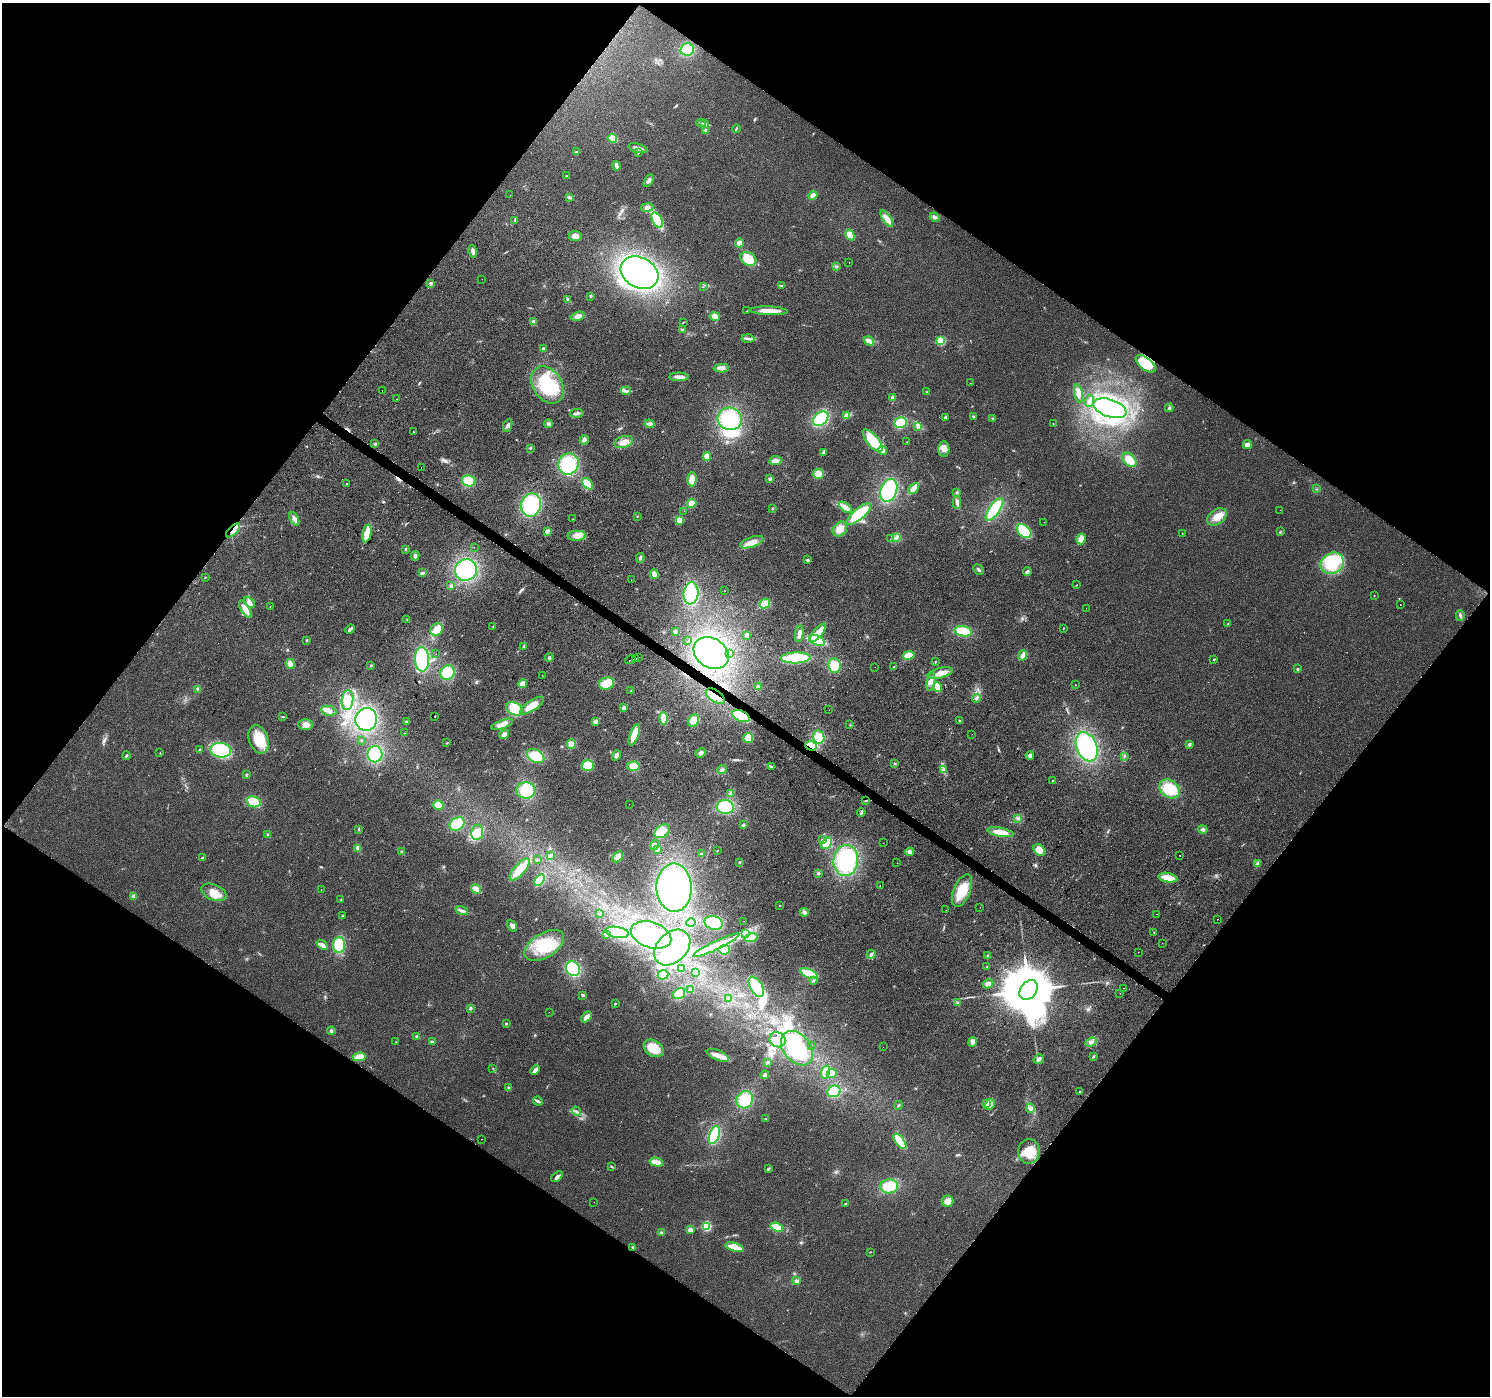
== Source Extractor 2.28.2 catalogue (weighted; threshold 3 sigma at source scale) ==
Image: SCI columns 6-5956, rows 248-5821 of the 5956 x 6001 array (HDU 1 of 3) = the unmasked area's bounding box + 8 px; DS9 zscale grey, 4 x 4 block average (1 PNG px = mean of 4 x 4 image px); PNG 1492 x 1398 px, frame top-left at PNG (2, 3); each listed source drawn as its Kron ellipse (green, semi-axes under 4 px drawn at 4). Shown black and unused: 50% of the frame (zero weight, under 2 of 3 exposures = <1% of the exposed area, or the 3 px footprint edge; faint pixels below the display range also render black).
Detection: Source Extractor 2.28.2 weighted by HDU 2 'WHT'. Background 0.0239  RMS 0.0061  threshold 0.0275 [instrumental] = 3 sigma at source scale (4.5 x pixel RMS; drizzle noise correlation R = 1.50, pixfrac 1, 0.0396/0.0396 arcsec/px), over >= 5 px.
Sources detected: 447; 1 too faint to see at this stretch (4 x 4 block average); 20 inside a brighter object's white glare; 7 cosmic-ray / hot-pixel residue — neither listed nor drawn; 4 coinciding with a brighter row at this scale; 16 inside a brighter listed object's ellipse — not listed separately; the other 399 listed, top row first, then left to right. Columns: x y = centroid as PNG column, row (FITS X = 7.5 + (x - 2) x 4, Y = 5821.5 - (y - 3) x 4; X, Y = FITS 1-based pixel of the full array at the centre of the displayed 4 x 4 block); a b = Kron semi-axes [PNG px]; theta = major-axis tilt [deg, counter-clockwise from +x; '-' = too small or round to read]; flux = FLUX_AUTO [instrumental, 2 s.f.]
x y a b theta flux
687 50 7 6 - 77
701 123 5 2 - 4.4
705 124 4 2 - 5.1
736 129 4 2 - 3.8
705 130 3 2 - 3.5
612 138 5 3 - 56
638 148 10 3 -15 19
577 151 3 2 - 2.4
638 153 2 2 - 3.8
616 166 4 3 - 12
566 176 2 2 - 6.6
649 181 7 2 60 8.6
510 195 2 2 - 0.58
813 195 4 3 - 25
569 197 4 3 - 5.6
647 207 6 4 10 13
935 217 5 3 - 9.7
887 219 9 4 -56 36
657 220 8 4 -60 96
515 221 3 2 - 3.2
850 235 6 4 -59 36
575 236 6 5 - 20
739 243 4 4 - 19
473 251 6 3 -78 14
748 259 8 6 -28 74
849 262 2 2 - 0.87
836 267 4 2 - 5.2
639 273 20 15 -30 970
482 279 2 2 - 3.6
431 284 3 3 - 6.7
781 285 3 2 - 3.4
703 287 2 2 - 0.91
590 296 3 2 - 3.5
567 299 4 2 - 4.5
747 311 2 2 - 1.5
769 311 19 4 -2 47
578 316 7 4 16 20
715 317 5 4 - 36
533 322 3 2 - 13
683 322 2 2 - 1.7
682 329 2 2 - 2.6
748 339 6 3 -2 9.7
869 341 5 3 - 11
941 341 2 2 - 260
543 349 4 3 - 6.2
1146 364 12 6 -39 110
721 368 7 3 3 19
679 377 10 3 -1 22
970 383 2 2 - 1.1
548 385 20 14 -57 220
382 391 2 2 - 0.55
626 391 5 3 - 8.7
927 392 2 2 - 2.4
1078 394 9 4 -78 18
892 397 4 3 - 9.8
396 399 2 2 - 1.2
1089 401 6 2 71 8.2
1110 408 17 8 -18 320
1169 408 4 3 - 7.3
577 413 7 3 8 9.5
846 416 2 2 - 44
946 417 3 3 - 5.6
973 417 4 2 - 3.8
730 419 12 11 - 190
821 419 9 6 41 160
992 419 2 2 - 1.5
901 423 6 5 - 79
1053 423 2 2 - 1
548 424 4 3 - 7.8
649 424 5 3 - 14
508 425 7 3 67 11
918 427 3 2 - 4.4
413 432 2 2 - 2.5
584 440 4 4 - 10
873 440 13 5 -50 99
624 442 9 5 18 29
907 442 2 2 - 1.5
375 444 4 2 - 4.7
1247 445 5 3 - 18
530 448 3 2 - 3.8
944 449 7 5 85 25
882 450 5 3 - 15
823 452 4 2 - 11
707 457 4 3 - 27
1129 460 8 5 -45 47
775 461 6 4 8 18
568 464 11 10 - 170
421 467 2 2 - 4.3
818 474 5 5 - 31
692 479 7 4 88 40
770 479 4 3 - 5.6
469 481 7 5 -14 75
346 484 2 2 - 2.4
588 484 7 4 -47 50
914 488 6 3 46 34
1316 489 2 2 - 1.2
889 490 12 8 69 260
957 492 3 2 - 4
957 502 6 3 -87 14
692 503 5 4 - 24
531 505 12 10 76 240
845 507 7 3 -37 17
773 508 2 2 - 2.1
994 509 13 5 55 200
1280 510 2 2 - 0.43
684 511 2 2 - 2.1
859 514 15 5 41 130
637 516 2 2 - 1.8
1217 517 11 7 34 43
294 519 7 3 -63 14
572 519 2 2 - 1.2
679 520 4 4 - 30
1044 522 2 2 - 0.66
840 529 8 6 50 41
233 530 9 3 44 20
547 531 4 3 - 11
1024 531 8 5 -42 120
1280 532 3 2 - 3.1
1182 533 2 2 - 0.8
367 534 9 3 77 93
577 536 9 5 1 30
896 538 3 3 - 6.8
890 539 2 2 - 1.2
1081 539 5 4 - 26
752 542 12 5 19 32
474 547 2 2 - 2.3
405 549 3 2 - 3.2
415 556 4 3 - 10
640 558 5 3 - 8
807 560 4 2 - 4.3
1332 563 12 10 34 100
466 570 11 10 - 250
978 570 6 3 -48 7.1
1027 572 4 3 - 7.9
422 573 4 3 - 7.5
654 574 5 3 - 20
205 577 3 2 - 2.3
631 580 2 2 - 0.85
1077 585 2 2 - 1.5
451 586 4 3 - 7.2
724 591 2 2 - 1.9
691 593 11 7 83 110
1374 595 2 2 - 1.4
249 602 6 4 -47 19
765 604 5 4 - 37
1400 605 2 2 - 2.4
270 606 2 2 - 0.92
1086 608 2 2 - 1.3
245 609 10 4 -59 36
1460 615 5 3 - 7.8
407 619 2 2 - 1.4
1228 624 3 2 - 2.8
493 627 2 2 - 2.1
1063 628 2 2 - 2.1
350 629 5 2 - 10
437 630 7 5 49 54
963 631 8 5 -10 92
675 632 4 3 - 6.6
818 633 11 4 49 43
799 634 8 3 81 21
747 635 4 3 - 6.3
307 640 3 2 - 3.4
817 640 8 5 -23 110
688 641 3 2 - 2.1
524 646 3 2 - 4.5
711 653 19 14 -33 450
730 653 2 2 - 1.7
436 654 2 2 - 0.67
908 655 6 4 11 40
1023 655 5 4 - 12
638 657 2 2 - 1.4
549 658 4 2 - 5.8
796 658 15 5 2 190
422 659 12 7 -87 200
635 659 2 2 - 79
1214 659 2 2 - 8.6
630 660 6 2 20 24
935 661 2 2 - 1.2
290 664 5 4 - 26
371 665 3 2 - 4.3
834 665 7 6 - 74
875 667 2 2 - 1.4
894 667 3 2 - 3.8
1297 669 3 2 - 3.6
447 673 7 7 - 110
940 673 13 5 14 35
542 675 2 2 - 1.7
931 682 9 3 79 17
607 683 7 6 - 65
522 684 4 4 - 26
1075 685 2 2 - 1.4
758 687 4 4 - 9.4
937 687 5 3 - 40
197 689 2 2 - 2.4
631 691 2 2 - 2.2
715 696 11 6 -34 37
976 698 4 2 - 6
347 700 10 6 83 50
532 706 14 5 33 61
624 708 3 2 - 13
515 709 9 6 -26 60
829 710 2 2 - 0.45
329 711 7 5 -13 19
435 716 2 2 - 1.9
741 716 9 5 -24 100
283 717 2 2 - 1.8
663 718 6 3 -86 38
366 719 11 11 - 280
596 721 4 3 - 16
693 721 6 5 - 40
959 721 2 2 - 1.7
406 722 3 2 - 4.1
502 724 11 3 21 28
306 725 7 5 1 19
850 725 2 2 - 1.3
405 733 2 2 - 4.2
504 734 5 3 - 17
972 734 2 2 - 0.51
634 735 11 4 70 64
819 737 6 5 - 58
748 738 5 4 - 48
259 739 14 9 -70 110
361 740 2 2 - 0.97
447 743 3 2 - 2.1
571 744 5 3 - 25
1189 744 3 3 - 6.5
811 746 6 4 -19 41
1087 747 15 10 -67 310
200 749 2 2 - 2.2
221 750 10 7 -6 160
160 753 2 2 - 0.92
701 753 5 3 - 10
375 754 8 7 - 150
126 755 4 2 - 4
616 755 5 3 - 13
1030 755 4 4 - 9.2
535 756 9 6 -29 90
1124 756 3 2 - 3.1
895 764 2 2 - 2.2
588 766 6 5 - 80
633 766 6 4 4 38
772 767 2 2 - 1.6
943 769 3 2 - 4.4
722 770 5 3 - 9
246 775 3 2 - 3.3
1052 781 2 2 - 2.1
1170 789 11 8 -34 110
526 790 9 8 - 100
731 793 3 2 - 15
866 800 4 2 - 3.3
254 802 7 5 -12 66
629 804 2 2 - 0.61
438 805 5 4 - 39
725 807 8 7 - 160
861 812 4 2 - 6.6
1018 818 3 3 - 6
457 824 8 6 35 68
743 825 3 2 - 3.9
359 829 2 2 - 2.9
1203 829 4 3 - 8.5
662 831 8 6 34 31
477 832 8 5 83 36
1001 832 13 4 -11 46
267 835 3 2 - 3.5
822 840 2 2 - 20
827 843 6 4 51 55
883 843 2 2 - 0.54
654 845 5 4 - 15
357 848 2 2 - 2
657 849 2 2 - 34
1039 850 6 5 - 32
717 851 2 2 - 1.8
402 852 2 2 - 3
910 852 4 4 - 14
701 854 3 3 - 5.5
550 855 3 2 - 4
1180 855 2 2 - 6.7
618 857 6 4 48 23
202 858 3 2 - 4.3
537 860 2 2 - 2.3
846 860 15 12 84 300
739 862 3 2 - 2.9
897 863 2 2 - 2.3
1257 864 4 3 - 7.2
520 870 14 5 49 91
818 873 3 3 - 5.1
1168 878 9 4 -11 50
540 880 6 4 58 90
880 885 2 2 - 4.8
674 888 24 17 -88 490
476 889 5 4 - 21
321 890 2 2 - 1.2
962 891 17 8 67 96
214 892 13 7 -22 52
134 896 4 3 - 8.3
341 900 2 2 - 2
779 905 2 2 - 1.2
980 907 2 2 - 0.78
462 910 6 3 -16 10
946 910 2 2 - 1.3
804 912 5 4 - 10
599 914 3 2 - 3.6
1157 914 2 2 - 1.7
343 916 3 2 - 4
1217 919 2 2 - 5.4
744 921 2 2 - 0.94
691 923 5 4 - 52
714 923 9 6 -17 130
512 926 6 3 -60 12
617 932 12 5 -10 48
1154 932 2 2 - 0.93
745 933 4 2 - 3.9
606 934 3 2 - 3.8
651 935 21 13 -19 170
751 938 6 4 15 28
1162 943 2 2 - 7.5
322 945 6 4 -38 17
339 945 8 6 88 120
544 945 22 12 32 140
716 945 25 3 26 60
672 947 21 15 44 180
724 950 5 5 - 61
1138 952 2 2 - 0.89
871 954 5 3 - 9.2
987 956 3 2 - 2.3
987 967 2 2 - 2.7
681 968 3 2 - 2.7
573 969 8 6 -52 180
696 973 2 2 - 10
809 974 9 4 -23 84
663 975 5 4 - 18
813 980 3 2 - 3.8
988 984 5 4 - 11
756 987 11 6 -60 120
1124 988 2 2 - 0.68
691 990 3 2 - 4.4
1029 990 11 8 52 33000
1120 993 2 2 - 19
679 994 6 5 - 83
583 995 3 3 - 5.2
728 998 3 2 - 3.2
957 1003 4 3 - 5.7
615 1004 2 2 - 6.6
470 1008 3 3 - 4.5
549 1012 2 2 - 0.71
586 1017 6 3 47 25
506 1024 3 2 - 3.5
331 1031 4 3 - 6.4
417 1036 3 3 - 4.5
777 1040 8 7 - 33
396 1042 2 2 - 1.2
432 1042 2 2 - 38
973 1042 5 4 - 16
1091 1042 6 4 21 12
812 1045 2 2 - 1.1
883 1047 2 2 - 1.6
654 1048 11 8 -34 80
797 1048 19 13 -51 240
718 1055 12 5 -21 27
359 1057 6 4 13 41
1093 1057 2 2 - 2.2
1039 1059 5 3 - 14
768 1062 3 2 - 5.1
492 1068 2 2 - 1.3
535 1070 5 2 - 16
826 1072 6 3 74 51
832 1074 5 4 - 27
765 1075 4 3 - 7.6
509 1088 3 3 - 6.3
834 1091 7 5 24 79
1080 1092 3 2 - 3
745 1100 9 8 - 120
538 1101 5 2 - 12
987 1103 2 2 - 85
990 1104 5 4 - 17
898 1105 4 2 - 3.2
1031 1108 5 4 - 12
576 1111 5 2 - 5.2
766 1119 3 2 - 3.7
714 1135 9 5 69 150
481 1139 2 2 - 0.8
900 1141 9 4 -54 81
1029 1151 12 10 86 72
656 1162 7 3 -13 44
612 1166 3 2 - 3.6
768 1169 4 2 - 5.9
557 1177 6 3 39 10
889 1186 9 7 3 66
948 1201 6 5 - 23
594 1202 2 2 - 0.56
845 1203 3 2 - 2.5
706 1226 2 2 - 370
777 1227 6 3 -23 69
690 1230 2 2 - 53
661 1232 3 2 - 5.6
633 1247 3 2 - 3
734 1247 9 4 -16 53
870 1252 3 2 - 2.1
797 1281 2 2 - 32
Overlapping masked pixels (flux is a lower limit): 5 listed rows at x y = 1146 364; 233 530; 715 696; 741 716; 811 746
Diffuse or blended objects may show on this block-average render without a row.